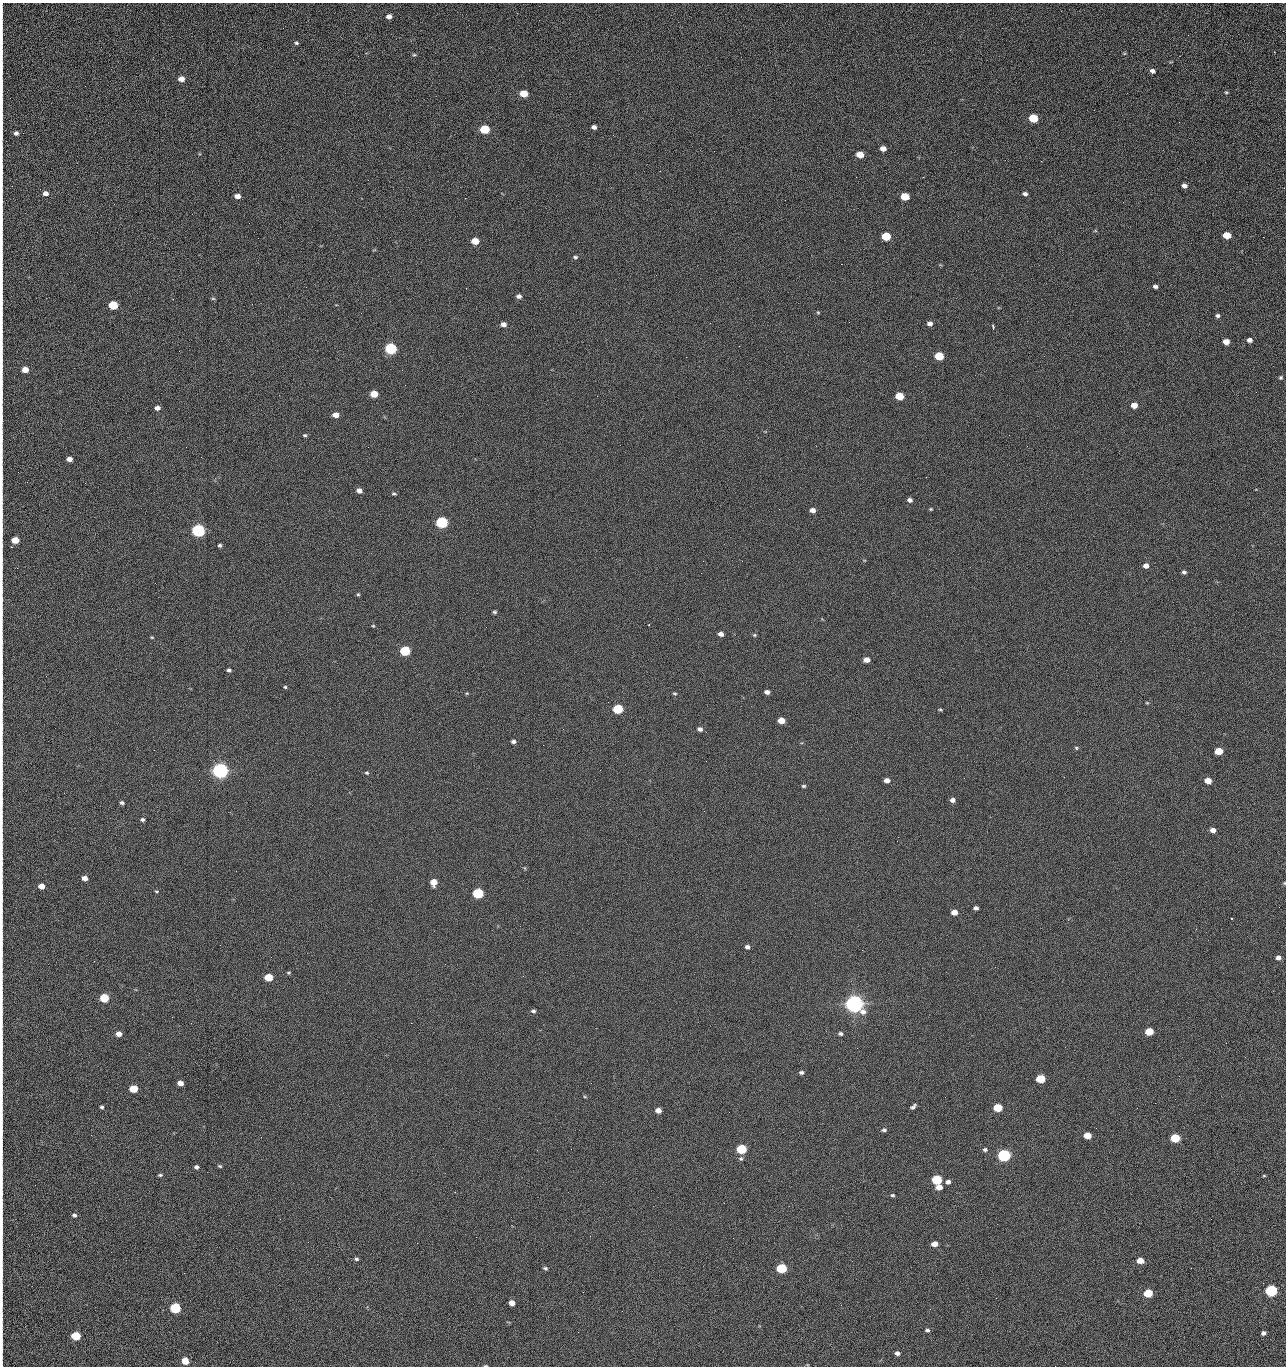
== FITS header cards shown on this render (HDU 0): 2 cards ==
NAXIS1  =                 1284 /fastest changing axis
NAXIS2  =                 1364 /next to fastest changing axis

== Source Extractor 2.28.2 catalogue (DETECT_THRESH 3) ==
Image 1284 x 1364 px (HDU 0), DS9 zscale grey, 1 PNG px = 1 image px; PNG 1288 x 1368 px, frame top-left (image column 1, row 1364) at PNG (2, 3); no overlay
Background 121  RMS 14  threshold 43.1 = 3 sigma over >= 5 px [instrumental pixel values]
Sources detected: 218; all 218 listed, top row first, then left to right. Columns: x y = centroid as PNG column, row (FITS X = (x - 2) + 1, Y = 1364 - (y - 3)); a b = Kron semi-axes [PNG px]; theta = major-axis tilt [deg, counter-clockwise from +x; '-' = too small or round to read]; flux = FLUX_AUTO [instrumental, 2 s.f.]
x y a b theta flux
389 16 5 4 - 4.9e+03
2 25 23 2 90 4.2e+03
1188 35 2 2 - 1.2e+03
296 43 5 4 - 1.5e+03
2 54 23 2 90 4.5e+03
414 55 5 5 - 1.3e+03
1152 71 6 5 - 3.1e+03
181 79 5 5 - 8.4e+03
2 86 29 2 90 5.4e+03
1226 92 5 4 - 1.2e+03
524 93 6 5 - 2.3e+04
1033 118 6 5 - 4.4e+04
1179 122 2 2 - 1.2e+03
594 127 5 4 - 3.3e+03
485 129 6 5 - 5.4e+04
2 133 23 2 90 4.2e+03
16 133 5 4 - 2.8e+03
883 149 6 5 - 6.4e+03
860 155 6 5 - 1.6e+04
1041 161 2 2 - 1.9e+03
660 171 3 2 - 1.0e+03
856 177 2 2 - 2.3e+03
923 177 2 2 - 1.8e+04
1184 186 5 4 - 3.7e+03
45 193 6 5 - 4.6e+03
1025 194 6 4 -17 2.6e+03
237 196 5 4 - 5.9e+03
905 196 6 5 - 2.8e+04
1123 202 3 2 - 7.7e+02
2 210 17 2 90 2.2e+03
1095 231 5 3 - 8.2e+02
1227 235 6 5 - 2.4e+04
886 236 6 5 - 4.2e+04
1263 237 3 2 - 7.8e+02
475 241 6 5 - 2.0e+04
575 257 6 4 1 1.7e+03
841 264 2 2 - 2.7e+04
656 275 3 2 - 1.4e+03
2 278 15 2 90 2.1e+03
1155 286 5 4 - 2.7e+03
306 287 2 2 - 6.7e+02
519 296 5 4 - 3.2e+03
213 298 6 4 0 1.2e+03
2 303 11 2 90 1.9e+03
113 305 6 5 - 5.2e+04
818 312 4 4 - 1.0e+03
1218 316 5 4 - 2.1e+03
849 322 2 2 - 7.4e+02
710 323 2 2 - 3.4e+03
503 324 5 4 - 5.1e+03
930 324 5 5 - 4.0e+03
993 327 4 2 - 2.2e+03
1249 340 5 4 - 4.4e+03
1226 342 5 5 - 1.0e+04
739 346 2 2 - 5.5e+02
390 349 6 5 - 1.6e+05
939 356 6 5 - 4.0e+04
25 370 5 4 - 1.1e+04
1281 377 4 4 - 1.3e+03
1256 392 2 2 - 1.3e+03
374 394 5 5 - 2.0e+04
899 396 6 5 - 3.3e+04
1134 405 5 5 - 9.6e+03
157 408 5 5 - 4.7e+03
336 415 5 4 - 9.3e+03
305 435 5 4 - 1.5e+03
1009 435 2 2 - 3.4e+03
2 438 10 2 90 1.5e+03
1027 446 2 2 - 5.0e+02
186 447 2 2 - 2.8e+03
69 459 5 4 - 6.0e+03
2 477 11 2 90 1.9e+03
85 483 2 2 - 1.0e+03
359 490 5 4 - 5.4e+03
394 494 6 4 -19 1.5e+03
910 500 5 4 - 3.4e+03
779 509 2 2 - 5.4e+02
931 509 5 4 - 1.0e+03
812 510 5 4 - 5.0e+03
2 515 10 2 90 1.5e+03
442 522 6 5 - 2.0e+05
198 530 6 5 - 3.3e+05
15 540 5 5 - 1.9e+04
220 545 5 4 - 1.7e+03
864 560 5 3 - 7.8e+02
742 561 2 2 - 6.6e+02
1146 566 5 5 - 5.4e+03
2 568 9 2 90 1.5e+03
1184 572 5 4 - 2.2e+03
358 594 5 4 - 1.2e+03
2 612 14 2 90 2.2e+03
495 612 5 4 - 1.7e+03
649 624 2 2 - 7.1e+02
373 626 4 4 - 9.4e+02
721 634 5 4 - 5.0e+03
754 635 5 4 - 1.3e+03
152 637 4 4 - 9.4e+02
405 651 6 5 - 9.1e+04
867 660 5 4 - 7.4e+03
229 670 4 3 - 2.0e+03
2 677 10 2 90 1.6e+03
285 687 4 4 - 1.2e+03
767 692 5 4 - 3.9e+03
467 693 5 4 - 9.5e+02
675 693 6 4 -15 1.3e+03
1147 703 4 4 - 9.4e+02
618 709 6 5 - 7.9e+04
940 709 5 3 - 1.1e+03
781 720 5 5 - 1.5e+04
2 727 16 2 90 2.6e+03
700 729 5 4 - 3.6e+03
706 732 3 2 - 8.1e+02
513 742 5 4 - 2.7e+03
543 745 2 2 - 3.1e+03
1076 748 6 4 -24 1.3e+03
1219 751 5 5 - 2.7e+04
2 753 12 2 90 1.9e+03
706 761 2 2 - 2.1e+03
220 771 6 5 - 7.3e+05
367 773 5 5 - 1.4e+03
887 780 5 4 - 5.8e+03
1208 781 5 5 - 1.3e+04
803 786 5 4 - 1.5e+03
952 800 5 4 - 4.2e+03
122 803 5 4 - 2.0e+03
142 819 5 4 - 2.0e+03
1213 830 5 4 - 5.8e+03
525 868 6 3 -71 9.4e+02
84 878 5 4 - 5.8e+03
433 882 5 5 - 1.4e+04
1284 883 4 4 - 9.4e+02
41 886 5 4 - 9.6e+03
157 891 5 3 - 9.5e+02
478 893 6 5 - 1.3e+05
2 898 12 2 90 1.8e+03
976 908 5 4 - 2.9e+03
954 912 5 4 - 9.4e+03
1231 919 3 2 - 6.5e+03
2 938 12 2 90 1.9e+03
747 947 4 4 - 3.2e+03
2 954 10 2 90 1.6e+03
1278 958 5 5 - 4.2e+03
288 973 5 4 - 1.1e+03
523 976 3 2 - 2.1e+03
268 977 6 5 - 3.2e+04
104 998 5 5 - 5.3e+04
854 1004 7 6 - 1.2e+06
533 1011 6 5 - 2.1e+03
411 1023 2 2 - 5.3e+03
1149 1031 6 5 - 2.9e+04
119 1034 5 5 - 6.4e+03
840 1034 5 4 - 2.2e+03
2 1044 12 2 90 1.8e+03
857 1048 2 2 - 1.4e+03
1245 1057 2 2 - 1.9e+03
801 1072 5 4 - 2.2e+03
1179 1076 2 2 - 2.7e+03
1040 1079 6 5 - 4.8e+04
180 1083 5 4 - 7.1e+03
2 1088 12 2 90 1.9e+03
133 1089 5 5 - 3.1e+04
585 1097 5 3 - 9.1e+02
1155 1103 3 2 - 7.5e+02
102 1107 4 3 - 1.8e+03
913 1107 6 3 41 2.5e+03
998 1108 6 5 - 4.4e+04
658 1110 5 4 - 8.6e+03
729 1112 2 2 - 7.9e+02
2 1120 15 2 90 2.7e+03
1096 1128 2 2 - 4.5e+02
884 1130 6 4 -2 2.0e+03
91 1135 2 2 - 2.5e+03
1087 1135 5 5 - 1.7e+04
1175 1138 6 5 - 5.8e+04
571 1149 2 2 - 9.5e+02
741 1149 6 5 - 7.8e+04
985 1149 5 4 - 2.1e+03
1004 1155 6 5 - 2.8e+05
741 1159 7 6 - 2.0e+03
220 1166 5 3 - 1.2e+03
196 1167 4 4 - 2.4e+03
2 1169 11 2 90 1.8e+03
160 1175 5 3 - 1.4e+03
1264 1176 5 3 - 9.3e+02
937 1180 6 5 - 8.5e+04
948 1182 6 5 - 3.6e+03
939 1187 5 4 - 9.5e+03
455 1192 2 2 - 5.3e+02
892 1195 5 4 - 1.4e+03
74 1215 5 4 - 2.1e+03
280 1219 2 2 - 2.1e+03
2 1229 22 2 90 3.7e+03
476 1237 2 2 - 8.3e+03
308 1242 2 2 - 1.7e+03
417 1243 2 2 - 5.4e+03
934 1244 5 4 - 8.7e+03
356 1259 6 4 -2 1.6e+03
1140 1261 5 4 - 1.3e+04
545 1268 5 4 - 1.7e+03
781 1268 6 5 - 8.1e+04
1191 1268 2 2 - 4.1e+02
2 1273 17 2 90 3.0e+03
1271 1291 6 5 - 1.9e+05
583 1292 2 2 - 5.4e+02
1148 1293 5 5 - 4.6e+04
996 1298 2 2 - 2.7e+03
512 1303 5 4 - 7.7e+03
175 1308 6 5 - 1.0e+05
622 1311 3 2 - 8.1e+02
927 1330 5 4 - 2.0e+03
578 1332 2 2 - 3.5e+03
1263 1333 4 4 - 3.1e+03
76 1336 6 5 - 5.4e+04
2 1342 17 2 90 2.9e+03
897 1353 5 4 - 3.4e+03
185 1361 5 5 - 1.9e+04
485 1366 5 2 - 9.5e+02
1055 1366 2 2 - 1.9e+03
At the frame edge (FLAGS 8, measured only in part): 29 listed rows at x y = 2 25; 2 54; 2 86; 2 133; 2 210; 2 278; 2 303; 2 438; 2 477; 2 515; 15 540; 2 568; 2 612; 2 677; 2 727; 2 753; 1284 883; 2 898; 2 938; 2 954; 2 1044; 2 1088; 2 1120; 2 1169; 2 1229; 2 1273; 2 1342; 485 1366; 1055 1366

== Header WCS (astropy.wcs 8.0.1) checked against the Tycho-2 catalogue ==
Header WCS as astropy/WCSLIB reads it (CRVAL/CRPIX/CD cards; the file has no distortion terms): RA---TAN/DEC--TAN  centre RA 15:41:40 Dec +51:59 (235.42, +51.98 deg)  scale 1.26 arcsec/px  FOV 26.9' x 28.5'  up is +92 deg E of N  parity flipped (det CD > 0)
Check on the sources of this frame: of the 60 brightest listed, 11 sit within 2.0 arcsec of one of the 12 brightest Tycho-2 stars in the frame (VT <= 12.29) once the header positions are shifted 0.44 arcsec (0.21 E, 0.39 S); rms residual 1.23 arcsec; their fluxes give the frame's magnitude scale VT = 24.59 - 2.5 log10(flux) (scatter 0.20 mag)
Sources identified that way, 11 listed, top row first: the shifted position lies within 2.0 arcsec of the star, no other Tycho-2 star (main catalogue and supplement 1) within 4.0 arcsec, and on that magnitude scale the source's flux lands within +1.5 / -3 mag of the star's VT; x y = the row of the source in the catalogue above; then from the Tycho-2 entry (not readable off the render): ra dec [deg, ICRS J2000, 3 dp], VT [Tycho-2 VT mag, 2 dp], TYC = Tycho-2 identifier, HIP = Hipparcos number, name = IAU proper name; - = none
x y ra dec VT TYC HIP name
390 349 235.614 +52.064 11.61 3489-1132-1 - -
442 522 235.514 +52.049 11.19 3489-1407-1 - -
198 530 235.515 +52.133 11.12 3489-1380-1 - -
220 771 235.378 +52.130 9.31 3489-1322-1 76850 -
478 893 235.303 +52.042 11.52 3489-958-1 - -
854 1004 235.232 +51.912 9.59 3489-824-1 - -
1004 1155 235.143 +51.862 10.97 3489-1016-1 - -
937 1180 235.131 +51.886 12.29 3489-908-1 - -
781 1268 235.084 +51.941 11.45 3489-1346-1 - -
1271 1291 235.062 +51.771 11.53 3489-1453-1 - -
175 1308 235.075 +52.152 11.74 3489-912-1 - -